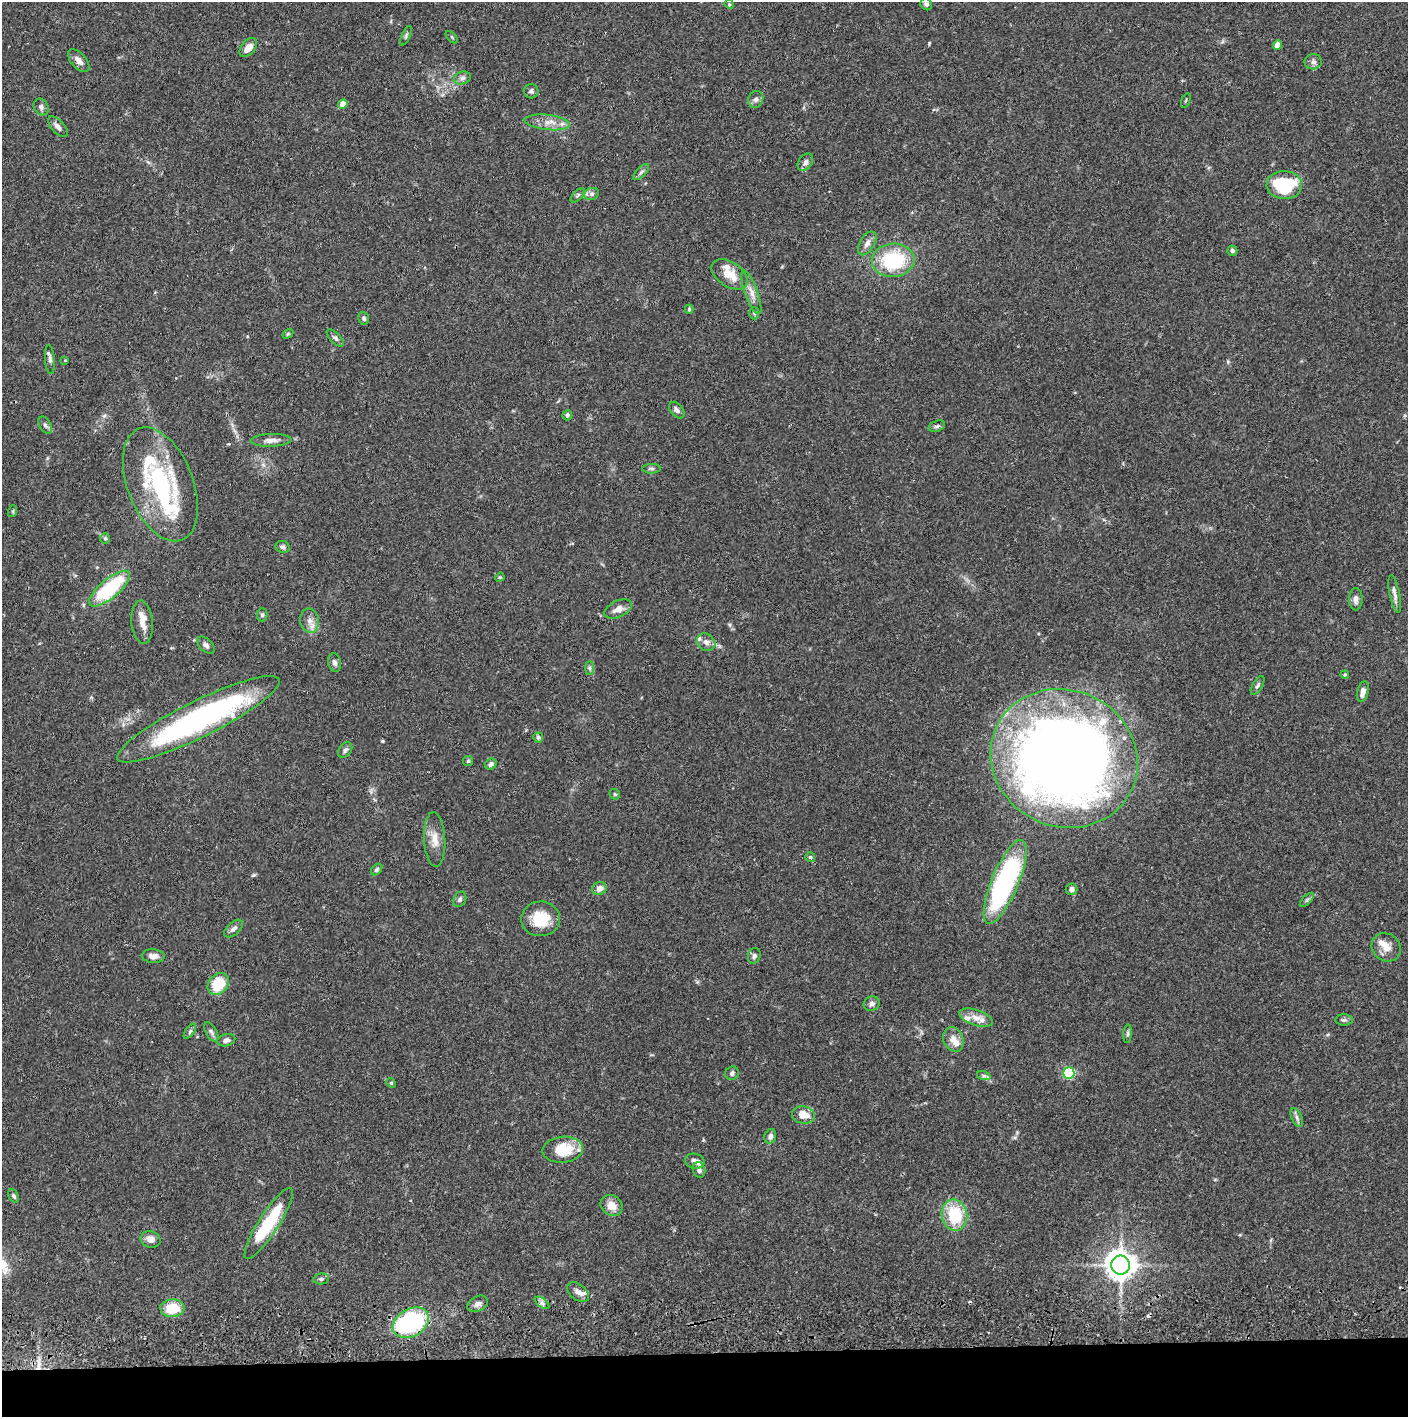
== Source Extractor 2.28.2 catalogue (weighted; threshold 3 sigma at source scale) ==
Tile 8 of 3 x 3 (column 2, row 3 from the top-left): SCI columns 1410-2815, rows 57-1471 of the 4228 x 4360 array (HDU 1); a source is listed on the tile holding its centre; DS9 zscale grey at full resolution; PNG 1410 x 1419 px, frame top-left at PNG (2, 2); each listed source drawn as its Kron ellipse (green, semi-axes under 4 px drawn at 4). Shown black and unused: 4% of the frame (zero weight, under 2 of 3 exposures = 3% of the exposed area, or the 3 px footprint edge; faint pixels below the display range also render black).
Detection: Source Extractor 2.28.2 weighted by HDU 2 'WHT'; one run over the whole footprint, this tile lists its part. Background 0.0687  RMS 0.0048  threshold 0.0217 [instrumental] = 3 sigma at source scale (4.5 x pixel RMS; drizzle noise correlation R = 1.50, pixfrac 1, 0.05/0.05 arcsec/px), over >= 5 px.
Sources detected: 127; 2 inside a brighter object's white glare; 4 cosmic-ray / hot-pixel residue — neither listed nor drawn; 12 inside a brighter listed object's ellipse — not listed separately; the other 109 listed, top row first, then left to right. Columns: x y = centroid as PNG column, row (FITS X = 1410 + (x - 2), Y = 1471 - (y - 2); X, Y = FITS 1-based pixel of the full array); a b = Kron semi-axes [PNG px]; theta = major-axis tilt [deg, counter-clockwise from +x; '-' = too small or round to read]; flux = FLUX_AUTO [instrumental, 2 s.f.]
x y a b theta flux
729 4 5 4 - 0.46
926 4 6 5 - 1.3
406 36 10 3 66 0.88
452 37 8 3 -45 0.55
1277 45 5 4 - 5.5
248 48 11 7 48 4.5
79 61 14 7 -47 3.1
1313 62 8 7 - 1.7
462 78 8 6 16 1.5
531 91 7 7 - 1.3
756 99 9 7 64 1.8
1186 101 8 2 69 0.48
343 104 4 4 - 5.5
41 107 9 7 -56 1.5
547 122 23 7 -6 5
58 127 13 6 -47 2.2
805 162 9 6 57 1.8
641 172 10 4 45 1.1
1284 185 18 14 -2 31
592 194 7 6 - 1.3
578 195 9 4 45 1.1
867 243 13 7 59 2.7
1232 251 5 5 - 1.4
893 260 21 17 4 32
730 274 20 12 -34 8.6
751 292 23 6 -70 3.9
689 309 4 4 - 0.61
754 313 6 5 - 0.84
364 318 6 5 - 1.1
288 334 6 4 31 0.57
335 338 11 5 -45 1.3
50 360 14 5 -85 1.6
65 360 4 3 - 0.37
677 410 9 6 -50 1.6
567 415 5 4 - 1.3
45 425 9 5 -60 1.3
937 426 8 5 18 1.1
271 440 20 6 2 3.2
651 469 9 5 0 1
160 484 60 33 -69 63
13 511 6 4 72 0.6
105 539 5 5 - 0.76
283 547 7 6 - 1.3
500 577 5 3 - 0.45
110 589 25 9 40 40
1395 594 19 5 -79 2.6
1356 599 11 6 89 2.3
618 609 14 8 25 3.5
262 615 6 5 - 0.9
310 621 12 9 -82 3.5
142 622 21 10 -85 5.9
706 642 10 8 -37 2.2
206 645 10 6 -45 1.7
334 663 9 6 -75 1.6
590 668 7 4 -90 0.95
1345 675 4 3 - 0.59
1258 685 10 5 60 1.2
1363 692 10 5 76 3.1
199 719 90 18 26 120
538 737 5 5 - 0.86
345 750 8 6 53 1.3
1064 759 75 68 -26 680
468 761 5 5 - 0.73
491 764 6 5 - 1.6
615 794 6 5 - 0.65
435 839 27 10 -87 6.1
810 857 5 5 - 0.73
377 869 6 5 - 0.91
1005 882 45 13 67 91
599 888 7 6 - 3.3
1071 889 6 5 - 1.7
460 899 8 6 62 1.3
1307 900 9 3 45 0.89
541 919 19 17 2 14
234 929 11 6 43 1.8
1386 947 15 13 -43 5
153 956 11 7 -4 2.7
754 956 8 6 73 1.2
218 984 12 9 45 16
872 1004 8 7 - 1.7
976 1018 17 7 -18 4
1344 1020 8 5 0 1.2
190 1031 9 4 54 0.86
211 1032 11 5 -59 1.4
1127 1034 9 4 85 0.94
953 1039 13 9 -68 4.1
226 1040 9 6 15 1.9
732 1073 7 6 - 1.4
1069 1073 6 5 - 52
984 1076 7 4 -18 0.92
391 1083 5 4 - 0.65
803 1115 11 8 -9 6.2
1297 1117 10 5 -65 1.6
770 1136 7 6 - 1.8
563 1150 20 13 5 16
695 1161 10 7 -11 2.3
699 1170 8 6 -76 1.5
14 1196 7 5 -57 1.1
612 1205 11 10 - 5.3
954 1215 16 12 -81 20
269 1224 41 10 57 28
151 1239 10 8 -14 3.1
1121 1265 9 9 - 590
321 1279 8 5 10 1.1
578 1292 12 7 -39 2.5
542 1303 8 4 -37 1.4
478 1304 11 7 26 2.2
172 1308 12 9 2 12
411 1323 19 13 31 68
Overlapping masked pixels (flux is a lower limit): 2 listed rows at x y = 199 719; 411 1323